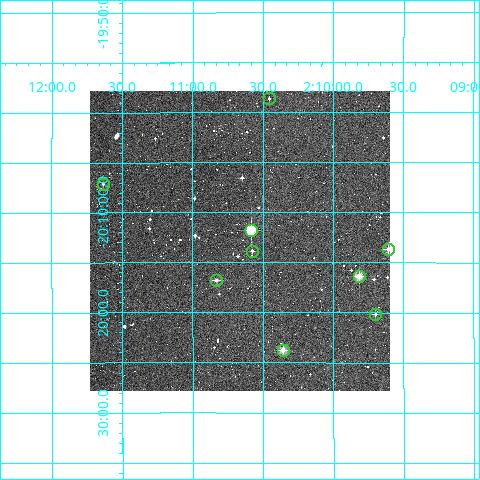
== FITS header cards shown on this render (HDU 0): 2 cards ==
NAXIS1  =                  300
NAXIS2  =                  300

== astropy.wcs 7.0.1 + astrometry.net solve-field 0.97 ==
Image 300 x 300 px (HDU 0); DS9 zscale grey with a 90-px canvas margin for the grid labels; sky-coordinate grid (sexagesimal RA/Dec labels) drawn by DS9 from the SOLVED WCS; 9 Tycho-2 reference stars matched to detected sources circled (green)
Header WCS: RA---TAN/DEC--TAN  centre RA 02:10:40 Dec -20:13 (32.67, -20.21 deg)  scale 6 arcsec/px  FOV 30.0' x 30.0'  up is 0 deg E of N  parity normal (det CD < 0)
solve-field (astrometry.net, Tycho-2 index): VERIFIED the header's WCS against the Tycho-2 star catalogue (verified at 2 index scales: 9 matches each, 0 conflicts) and refined it, rather than solving blind
Solved WCS: RA---TAN-SIP/DEC--TAN-SIP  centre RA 02:10:40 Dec -20:13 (32.67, -20.21 deg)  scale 6 arcsec/px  FOV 30.0' x 30.0'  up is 0 deg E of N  parity normal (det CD < 0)
The solver's refit moves the header's centre by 1.6 arcsec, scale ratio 1.001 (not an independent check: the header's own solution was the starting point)
Tycho-2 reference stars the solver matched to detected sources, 9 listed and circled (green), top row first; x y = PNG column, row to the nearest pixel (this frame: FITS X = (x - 90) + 1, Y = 300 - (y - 91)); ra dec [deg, ICRS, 3 dp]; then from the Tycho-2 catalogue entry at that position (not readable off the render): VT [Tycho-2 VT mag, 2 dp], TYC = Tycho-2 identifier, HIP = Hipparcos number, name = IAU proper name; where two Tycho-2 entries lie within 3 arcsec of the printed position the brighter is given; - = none
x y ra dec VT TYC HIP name
269 98 32.614 -19.977 12.61 5861-1415-1 - -
103 184 32.909 -20.119 12.54 5861-1151-1 - -
251 230 32.646 -20.195 9.13 5861-1362-1 10151 -
388 249 32.402 -20.228 10.78 5861-1291-1 - -
252 251 32.644 -20.231 11.75 5861-2048-1 - -
359 276 32.454 -20.273 9.93 5861-1722-1 10097 -
216 280 32.708 -20.279 11.47 5861-1169-1 - -
375 314 32.425 -20.336 12.29 5861-1658-1 - -
283 350 32.590 -20.396 10.39 5861-2083-1 - -